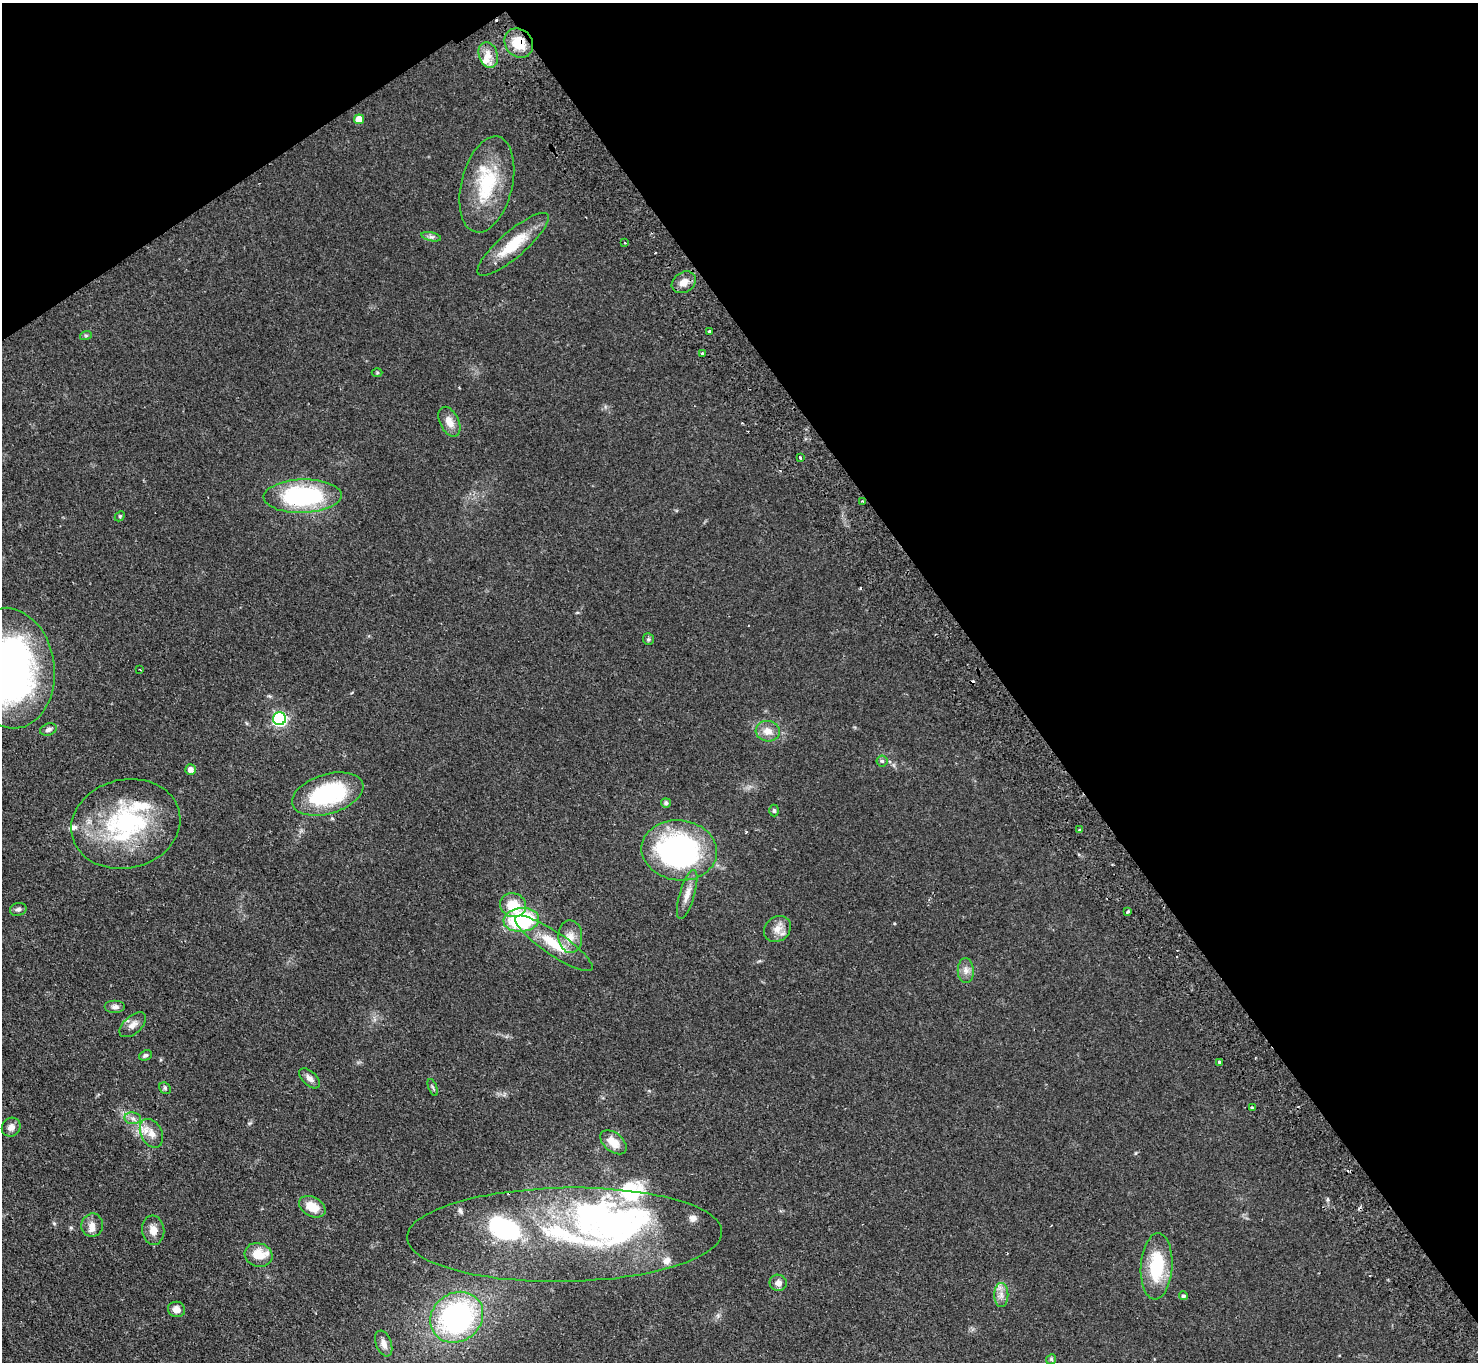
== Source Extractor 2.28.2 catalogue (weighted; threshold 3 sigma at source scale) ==
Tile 3 of 4 x 4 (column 3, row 1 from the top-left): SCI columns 3002-4477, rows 4415-5774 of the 6002 x 5970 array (HDU 1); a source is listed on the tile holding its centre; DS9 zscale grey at full resolution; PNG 1480 x 1364 px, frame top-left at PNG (2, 3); each listed source drawn as its Kron ellipse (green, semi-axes under 4 px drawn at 4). Shown black and unused: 37% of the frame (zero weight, under 2 of 3 exposures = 3% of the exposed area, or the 3 px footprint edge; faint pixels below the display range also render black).
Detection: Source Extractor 2.28.2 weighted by HDU 2 'WHT'; one run over the whole footprint, this tile lists its part. Background 0.0872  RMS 0.0064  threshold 0.0289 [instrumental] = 3 sigma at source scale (4.5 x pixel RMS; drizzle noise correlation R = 1.50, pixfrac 1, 0.05/0.05 arcsec/px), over >= 5 px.
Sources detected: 90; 4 inside a brighter object's white glare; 9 cosmic-ray / hot-pixel residue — neither listed nor drawn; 12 inside a brighter listed object's ellipse — not listed separately; the other 65 listed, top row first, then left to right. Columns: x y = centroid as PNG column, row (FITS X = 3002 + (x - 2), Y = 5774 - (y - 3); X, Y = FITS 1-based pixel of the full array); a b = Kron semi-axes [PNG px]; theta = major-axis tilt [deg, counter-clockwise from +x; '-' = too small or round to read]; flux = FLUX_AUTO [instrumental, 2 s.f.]
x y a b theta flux
519 43 16 13 -50 15
488 55 13 9 -72 6.1
359 119 5 5 - 9.6
487 184 49 25 76 39
431 237 10 4 -13 1.7
625 243 3 2 - 0.6
513 244 45 13 41 22
684 282 13 10 32 5.5
709 331 3 3 - 1.1
86 335 6 4 17 0.84
702 354 3 3 - 1.3
377 373 5 3 - 0.63
449 422 16 9 -64 6.4
800 458 3 2 - 1.4
303 496 39 16 2 81
863 501 3 2 - 0.64
120 516 6 4 46 0.79
648 639 6 5 - 1.1
10 668 60 44 -82 230
140 669 2 2 - 0.6
279 719 6 6 - 120
48 729 8 6 20 2.1
768 731 12 10 -12 6.2
882 761 5 5 - 1.2
191 770 5 5 - 4.4
328 794 37 19 17 66
666 803 5 5 - 1.5
774 811 6 4 -89 1.1
126 824 55 44 13 84
1080 830 3 3 - 1.7
679 850 38 30 -7 130
687 895 25 7 73 6.2
513 905 13 11 -27 15
18 909 8 6 14 1.8
1128 912 3 3 - 2.3
521 920 18 12 5 64
777 929 14 12 41 6.3
570 937 16 12 -87 7
554 943 46 11 -34 19
966 971 12 8 -89 3.7
115 1007 10 6 0 2.4
133 1025 16 9 41 4.6
145 1055 6 5 - 1.3
1220 1062 3 3 - 1.4
310 1078 12 7 -43 3.2
433 1087 9 3 -69 0.94
165 1088 6 5 - 1.1
1252 1108 4 3 - 0.72
133 1118 8 6 -8 2.3
11 1127 10 9 - 3.4
151 1133 15 10 -62 6.8
613 1142 15 9 -39 8
312 1207 14 9 -28 11
92 1225 11 10 - 4.2
153 1230 14 11 -83 5.5
565 1235 157 47 1 130
258 1255 14 11 -19 13
1157 1266 33 16 86 33
778 1283 8 8 - 3.3
1001 1295 12 7 -90 3.9
1183 1296 4 4 - 1.3
176 1309 9 7 -18 4.4
457 1317 28 24 37 130
384 1343 13 7 -69 4.3
1051 1359 5 4 - 0.91
Overlapping masked pixels (flux is a lower limit): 1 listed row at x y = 519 43
Isophote crosses this tile's border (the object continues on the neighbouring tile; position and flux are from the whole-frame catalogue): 1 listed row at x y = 10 668